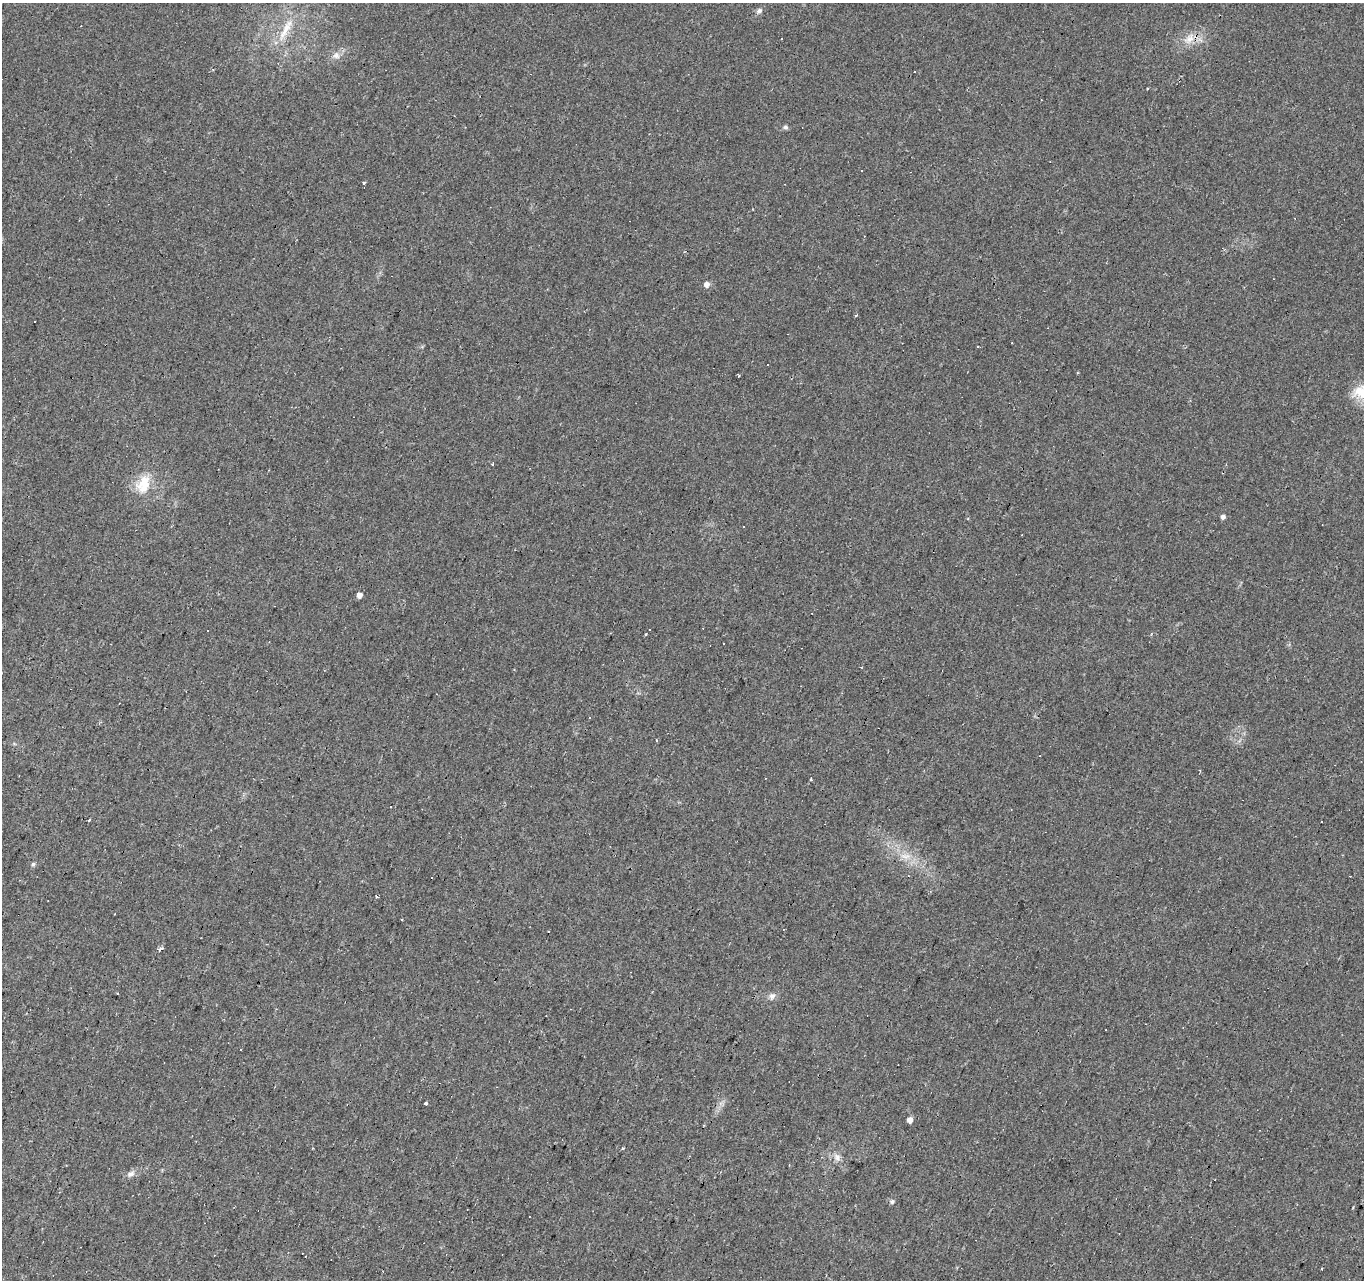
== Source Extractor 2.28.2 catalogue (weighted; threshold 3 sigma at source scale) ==
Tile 7 of 4 x 4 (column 3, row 2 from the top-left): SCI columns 2727-4088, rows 2831-4108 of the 5449 x 5596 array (HDU 1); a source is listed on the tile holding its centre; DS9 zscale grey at full resolution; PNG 1366 x 1282 px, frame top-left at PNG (2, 3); no overlay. Shown black and unused: <1% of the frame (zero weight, under 2 of 3 exposures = <1% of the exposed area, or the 3 px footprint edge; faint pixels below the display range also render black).
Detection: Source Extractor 2.28.2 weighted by HDU 2 'WHT'; one run over the whole footprint, this tile lists its part. Background 0.0448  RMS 0.0067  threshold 0.03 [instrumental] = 3 sigma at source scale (4.5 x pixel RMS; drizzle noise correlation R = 1.50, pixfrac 1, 0.0396/0.0396 arcsec/px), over >= 5 px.
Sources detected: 53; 19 cosmic-ray / hot-pixel residue — not listed; the other 34 listed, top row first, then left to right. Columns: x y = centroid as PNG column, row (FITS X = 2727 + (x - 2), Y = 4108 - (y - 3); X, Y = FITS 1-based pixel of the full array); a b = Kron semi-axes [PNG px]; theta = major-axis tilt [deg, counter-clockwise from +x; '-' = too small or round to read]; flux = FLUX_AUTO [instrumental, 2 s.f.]
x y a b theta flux
759 11 9 6 37 2
285 29 40 9 62 15
781 38 3 3 - 9
1189 39 18 12 46 9.1
336 55 10 9 - 3.6
785 127 7 5 -2 1.5
364 182 3 3 - 3.9
864 236 3 2 - 0.41
707 284 5 5 - 4.3
855 315 3 3 - 2.8
767 365 3 2 - 0.49
738 375 4 2 - 0.77
1362 391 25 20 12 17
492 464 3 3 - 0.85
143 484 26 17 67 18
1223 517 5 5 - 2
744 527 3 3 - 1.8
359 595 5 4 - 4.6
645 635 3 3 - 0.75
589 718 3 2 - 0.69
657 740 3 3 - 1.3
811 778 4 2 - 0.51
88 820 3 3 - 3.1
905 856 16 7 1 5.9
33 864 5 5 - 1.2
376 896 4 2 - 0.97
159 950 6 4 70 1.3
772 996 10 8 54 3.1
426 1103 3 3 - 23
910 1120 4 4 - 5
622 1148 3 3 - 1.2
837 1157 12 8 -73 3.6
131 1174 11 7 30 3.1
892 1202 7 5 74 1.2
Isophote crosses this tile's border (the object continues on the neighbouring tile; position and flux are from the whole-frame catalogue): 1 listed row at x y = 1362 391